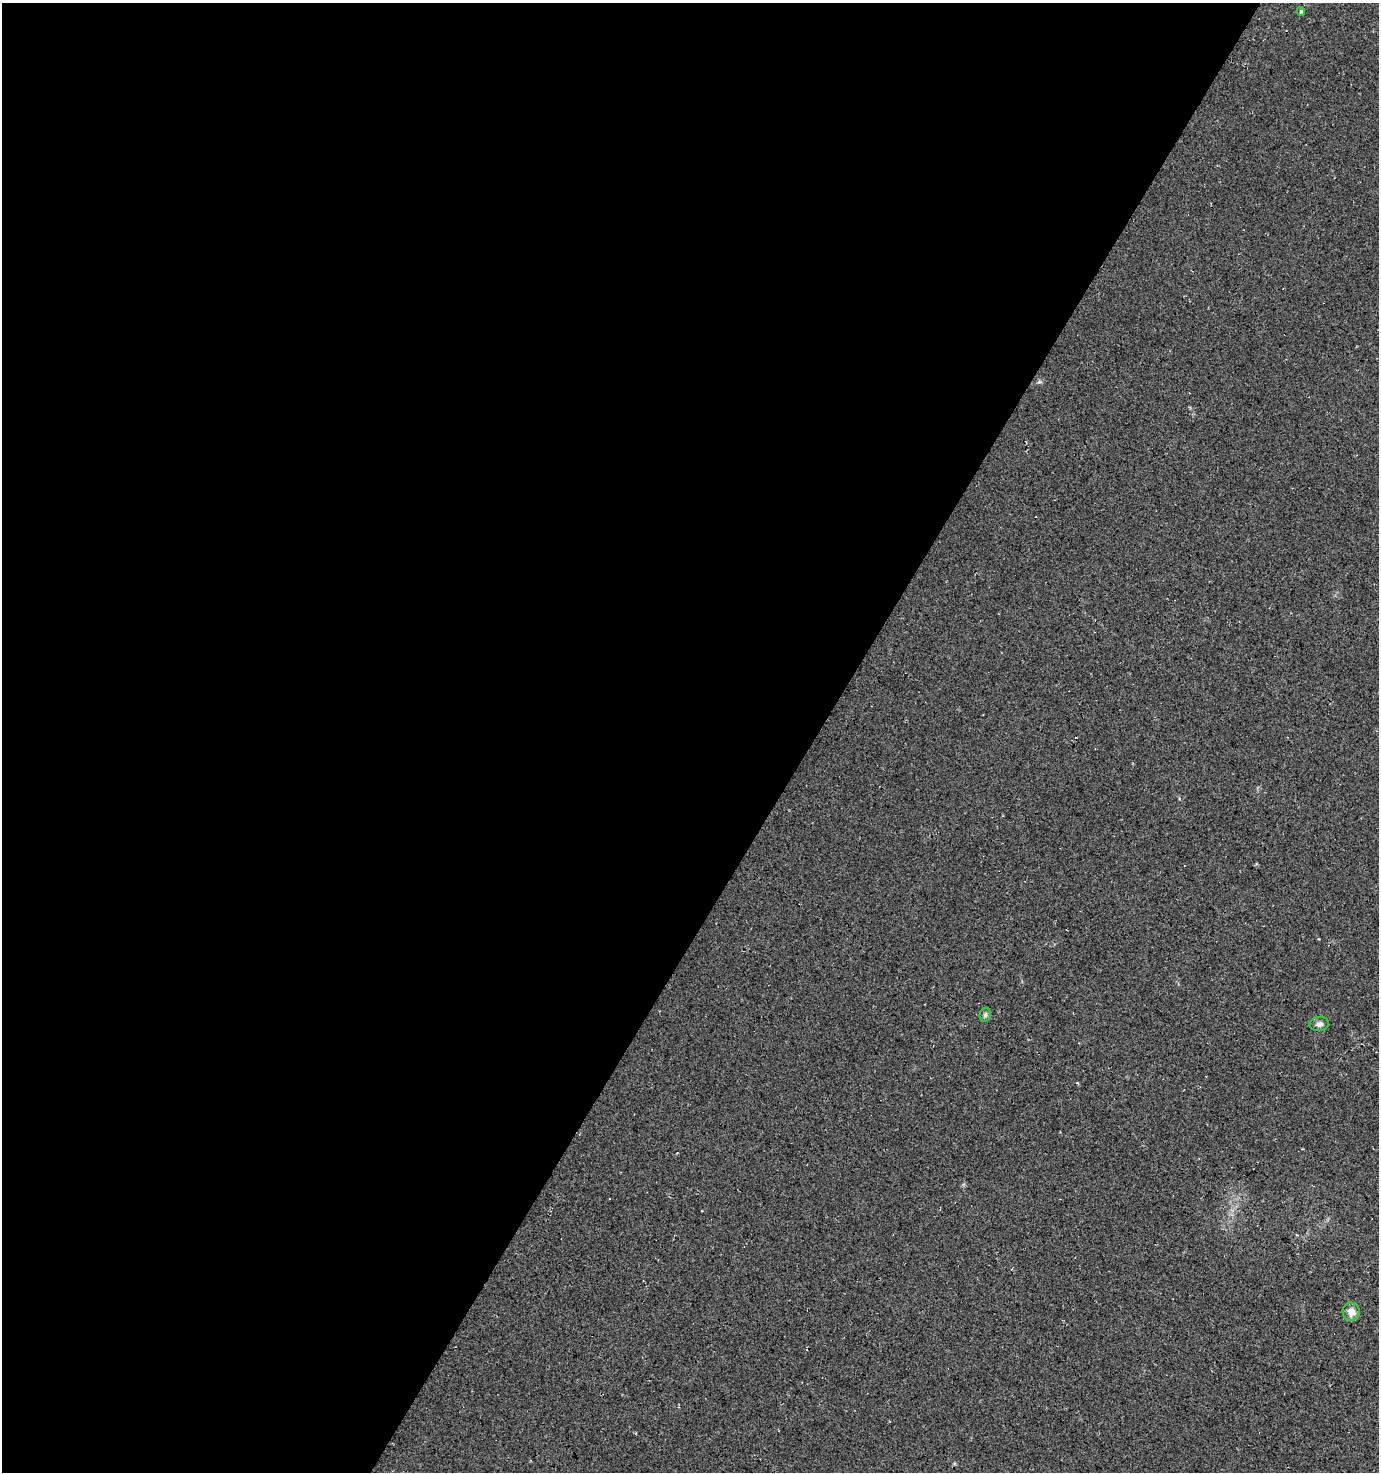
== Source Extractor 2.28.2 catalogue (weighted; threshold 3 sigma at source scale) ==
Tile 5 of 4 x 4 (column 1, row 2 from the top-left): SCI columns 190-1566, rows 2947-4416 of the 5954 x 5886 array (HDU 1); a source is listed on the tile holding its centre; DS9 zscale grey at full resolution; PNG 1381 x 1474 px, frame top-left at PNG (2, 3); each listed source drawn as its Kron ellipse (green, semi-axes under 4 px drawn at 4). Shown black and unused: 59% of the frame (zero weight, under 3 of 4 exposures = <1% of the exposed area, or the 3 px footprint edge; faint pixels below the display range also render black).
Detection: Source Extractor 2.28.2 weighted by HDU 2 'WHT'; one run over the whole footprint, this tile lists its part. Background 0.0246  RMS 0.0088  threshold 0.0396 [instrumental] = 3 sigma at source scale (4.5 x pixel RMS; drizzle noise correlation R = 1.50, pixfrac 1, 0.0396/0.0396 arcsec/px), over >= 5 px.
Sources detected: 4; all 4 listed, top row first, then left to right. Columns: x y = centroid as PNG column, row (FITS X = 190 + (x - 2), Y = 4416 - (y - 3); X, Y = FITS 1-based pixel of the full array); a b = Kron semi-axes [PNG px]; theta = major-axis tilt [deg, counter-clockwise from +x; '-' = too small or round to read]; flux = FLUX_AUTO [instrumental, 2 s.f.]
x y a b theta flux
1301 12 4 3 - 1.2
985 1015 7 5 76 1.9
1319 1024 10 7 9 3.7
1351 1312 9 8 - 6.8